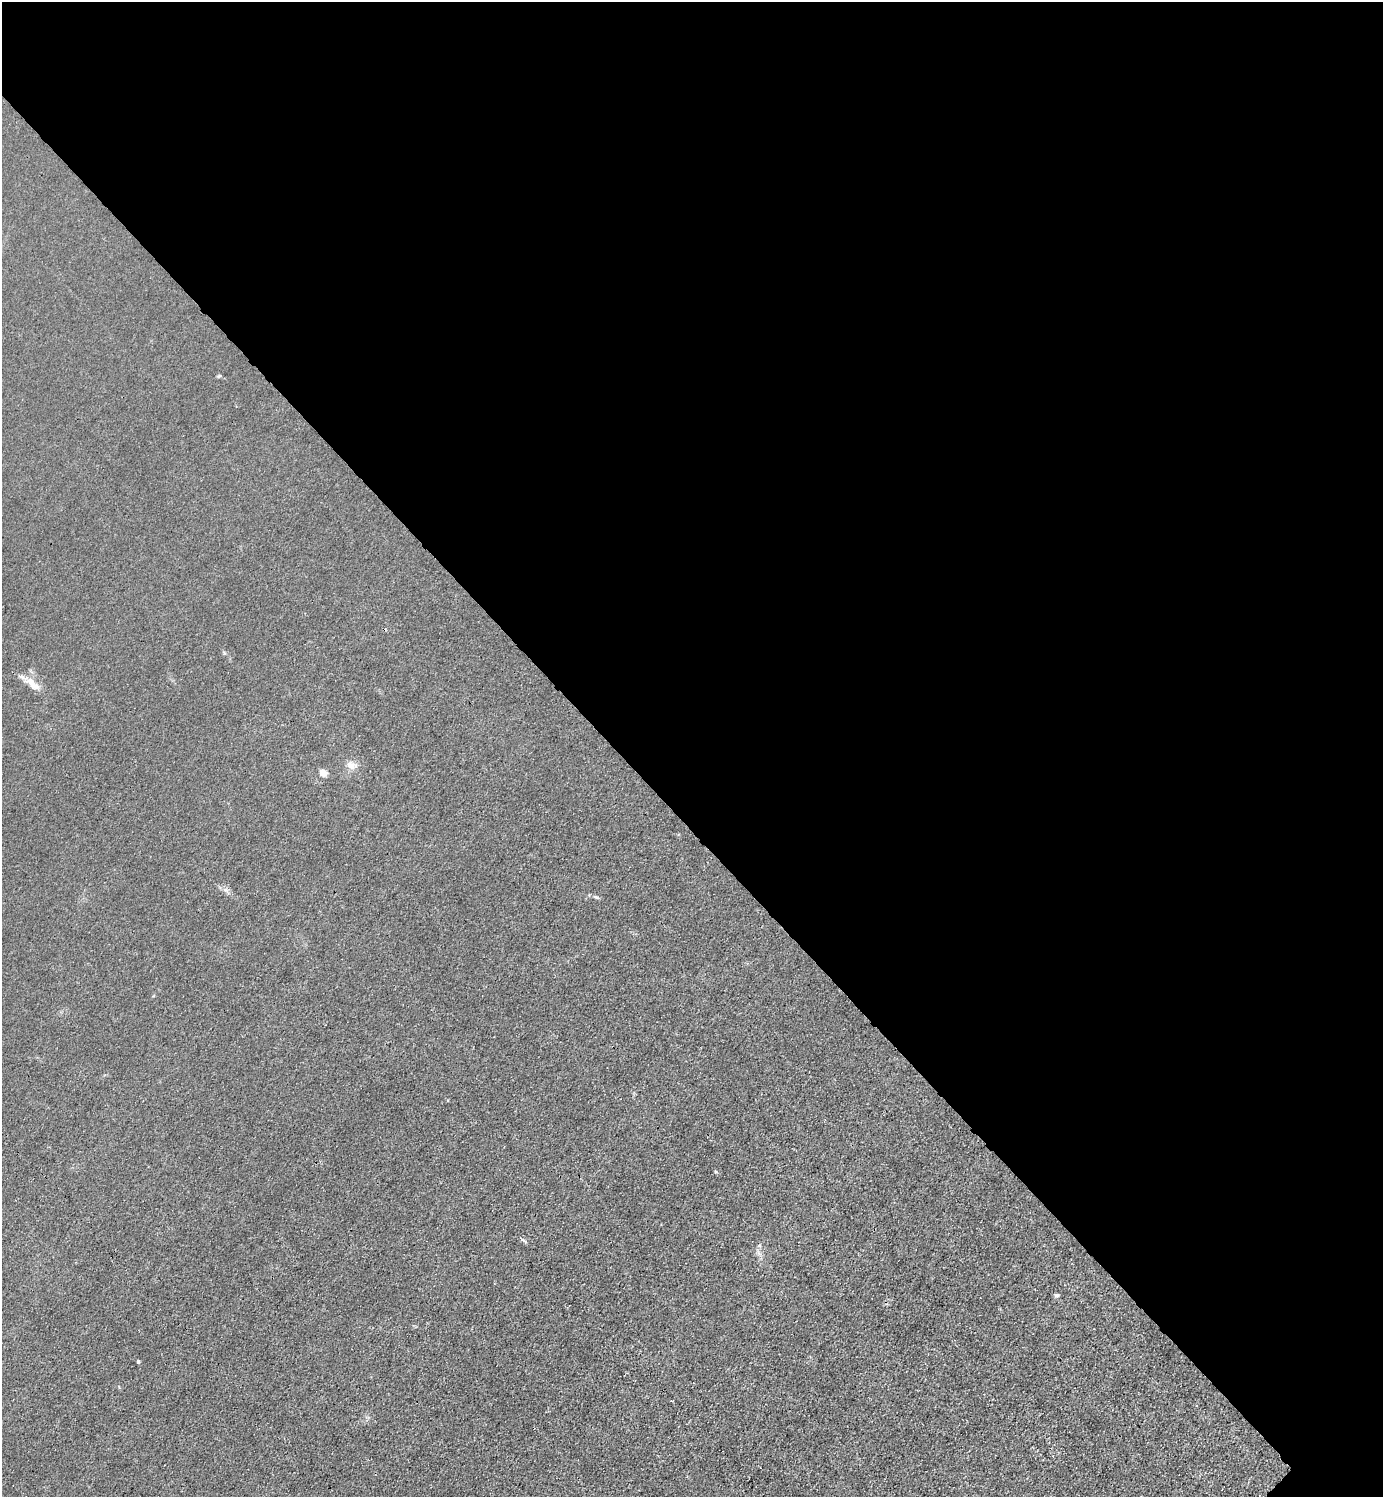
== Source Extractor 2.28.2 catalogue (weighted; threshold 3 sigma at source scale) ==
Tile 3 of 4 x 4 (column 3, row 1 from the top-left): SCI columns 3065-4445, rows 4488-5982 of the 5985 x 5985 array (HDU 1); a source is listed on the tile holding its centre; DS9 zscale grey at full resolution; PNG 1385 x 1499 px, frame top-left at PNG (2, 2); no overlay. Shown black and unused: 55% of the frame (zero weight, under 3 of 4 exposures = <1% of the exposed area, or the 3 px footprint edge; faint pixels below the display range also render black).
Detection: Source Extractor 2.28.2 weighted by HDU 2 'WHT'; one run over the whole footprint, this tile lists its part. Background 0.0222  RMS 0.0062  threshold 0.0281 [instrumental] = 3 sigma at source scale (4.5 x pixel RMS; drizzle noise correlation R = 1.50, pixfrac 1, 0.05/0.05 arcsec/px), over >= 5 px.
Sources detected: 7; all 7 listed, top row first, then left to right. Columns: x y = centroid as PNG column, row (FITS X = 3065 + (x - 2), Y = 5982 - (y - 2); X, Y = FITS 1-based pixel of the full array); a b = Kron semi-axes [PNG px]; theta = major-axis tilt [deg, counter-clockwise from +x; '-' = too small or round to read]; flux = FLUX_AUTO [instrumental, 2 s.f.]
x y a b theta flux
219 376 6 4 19 0.64
33 684 25 9 -42 7.1
351 766 17 9 -11 4.7
323 773 5 4 - 12
596 897 7 4 -42 0.9
1056 1295 6 4 0 1.1
138 1361 3 3 - 1.1